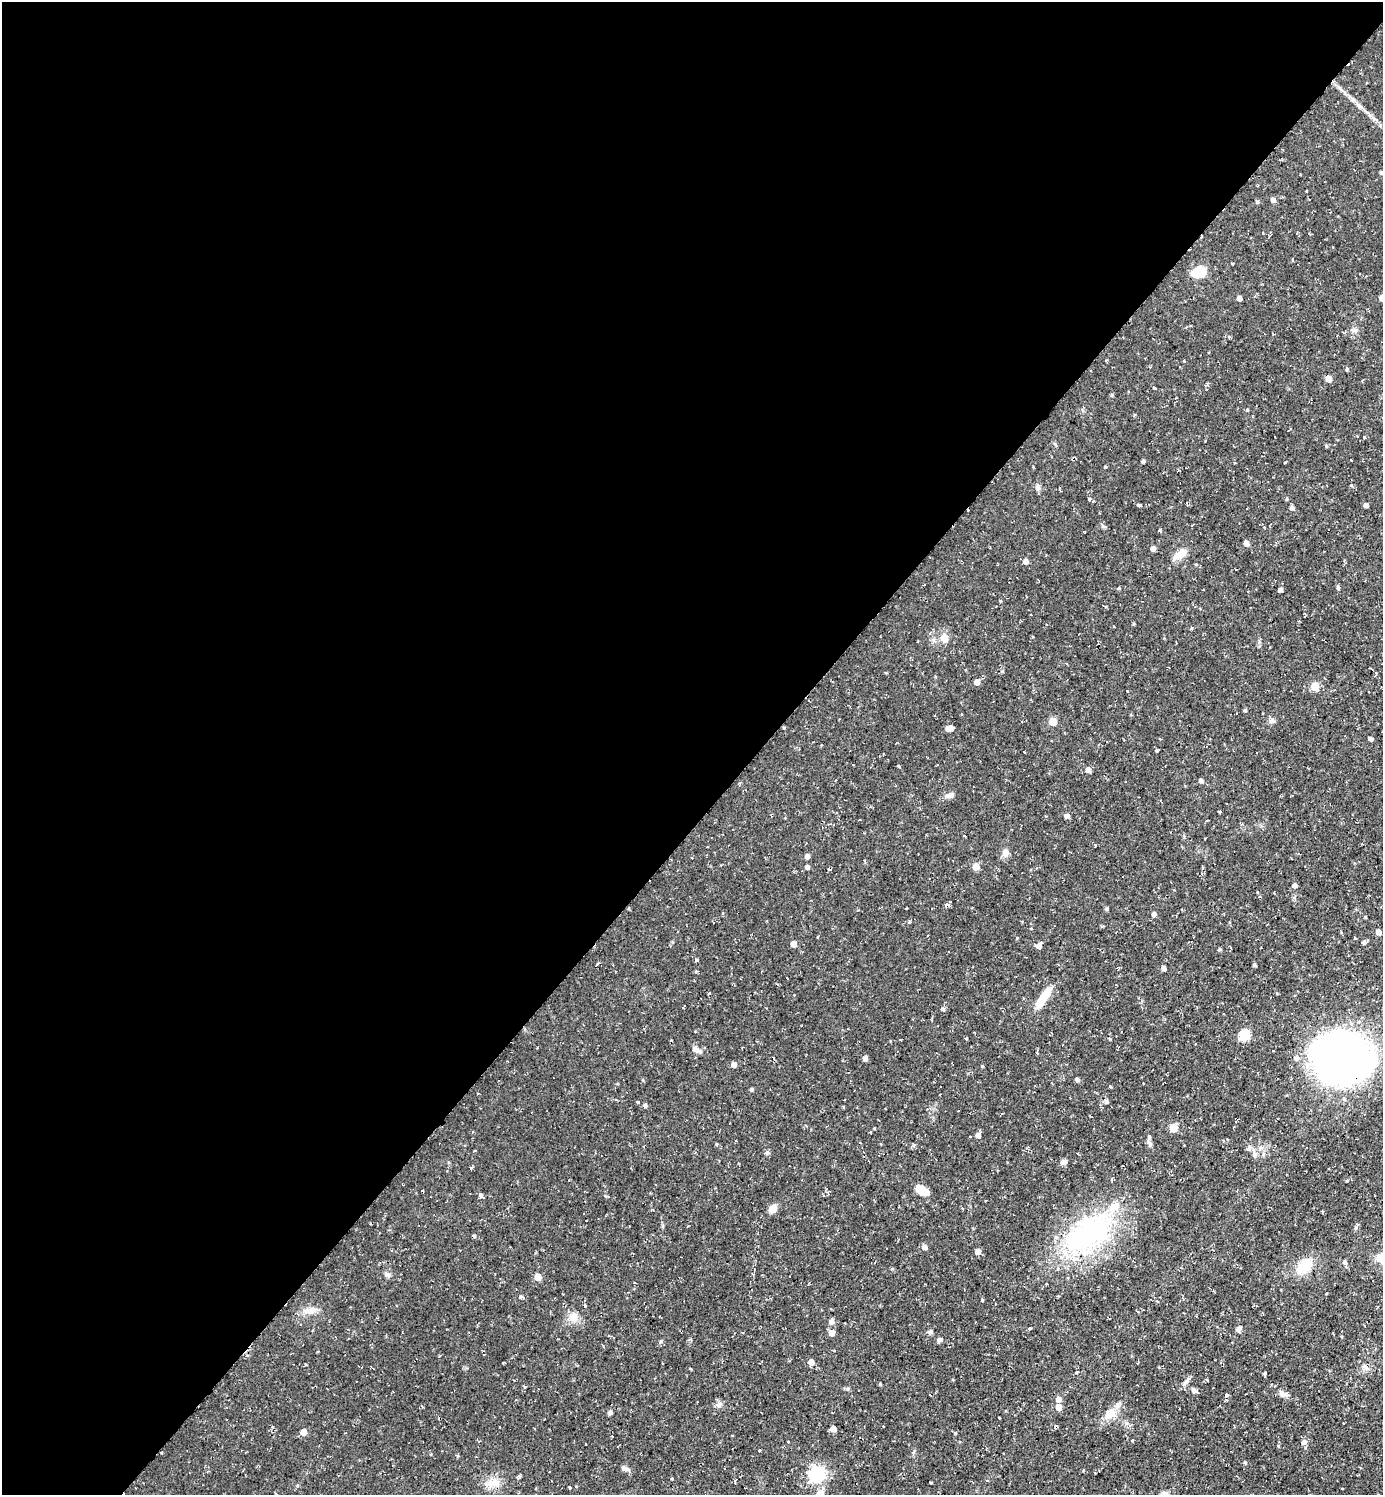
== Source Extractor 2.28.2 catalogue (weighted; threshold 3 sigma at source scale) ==
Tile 5 of 4 x 4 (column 1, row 2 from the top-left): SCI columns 153-1533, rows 2987-4479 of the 5974 x 5972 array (HDU 1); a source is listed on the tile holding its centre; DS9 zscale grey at full resolution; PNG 1385 x 1497 px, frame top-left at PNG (2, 2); no overlay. Shown black and unused: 55% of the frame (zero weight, under 2 of 3 exposures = <1% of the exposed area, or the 3 px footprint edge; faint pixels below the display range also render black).
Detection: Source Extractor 2.28.2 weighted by HDU 2 'WHT'; one run over the whole footprint, this tile lists its part. Background 0.0531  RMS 0.0061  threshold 0.0274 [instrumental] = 3 sigma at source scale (4.5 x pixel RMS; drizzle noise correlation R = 1.50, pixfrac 1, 0.05/0.05 arcsec/px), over >= 5 px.
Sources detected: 156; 1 inside a brighter object's white glare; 7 cosmic-ray / hot-pixel residue — not listed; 1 inside a brighter listed object's ellipse — not listed separately; the other 147 listed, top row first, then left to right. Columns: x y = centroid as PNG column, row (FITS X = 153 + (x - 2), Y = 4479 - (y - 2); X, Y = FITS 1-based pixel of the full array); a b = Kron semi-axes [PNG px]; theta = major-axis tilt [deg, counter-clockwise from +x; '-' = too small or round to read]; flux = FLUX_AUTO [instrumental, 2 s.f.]
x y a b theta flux
1353 100 7 4 -71 1.2
1360 106 8 5 -31 1.6
1381 172 4 3 - 0.93
1273 200 6 5 - 1.9
1257 202 5 4 - 0.91
1200 272 8 6 21 33
1239 298 4 4 - 2.4
1382 298 5 5 - 4.1
1354 330 7 5 -43 1.4
1229 337 4 4 - 0.85
1184 361 3 3 - 1.7
1347 369 3 3 - 2.4
1328 379 5 5 - 6.2
1155 388 4 2 - 0.59
1247 410 4 4 - 0.59
1364 437 4 3 - 1.2
1143 462 6 3 19 0.79
1038 487 9 7 -72 2
1187 503 4 3 - 0.59
1139 505 4 3 - 2
1366 505 4 4 - 2.5
1292 508 5 5 - 1.9
1160 530 4 3 - 0.82
1246 543 5 4 - 3.7
1153 548 5 5 - 2.2
1180 554 20 8 35 6.5
1026 561 5 5 - 2.5
1119 588 5 3 - 0.6
1280 590 4 4 - 1.9
1001 601 4 3 - 0.65
1134 624 5 3 - 0.6
945 639 10 8 -74 4.2
1002 671 5 4 - 0.75
977 682 5 5 - 3.3
1315 686 5 5 - 13
1245 710 4 4 - 0.98
1052 721 6 5 - 9.8
1271 721 8 6 15 1.6
950 728 7 5 5 3.6
1371 739 5 4 - 1.4
1157 750 3 3 - 0.84
1024 752 3 2 - 0.82
1088 770 6 5 - 2.3
1201 781 6 5 - 1.2
950 795 13 6 15 2.6
1219 812 3 3 - 0.66
1067 816 5 4 - 2.6
1184 836 5 3 - 0.76
1096 846 3 3 - 1.4
1005 853 8 7 - 3.8
807 856 5 5 - 2.2
692 858 3 2 - 0.48
976 866 5 5 - 7.8
807 867 5 5 - 1.7
1295 885 4 4 - 2.4
946 905 6 4 20 1.7
1107 909 4 4 - 1
1154 914 4 4 - 2.5
1365 917 4 3 - 0.49
909 922 4 3 - 0.8
1378 932 5 5 - 2.9
1355 938 4 2 - 0.49
1364 942 5 4 - 1.7
794 944 5 5 - 3.7
1039 945 7 5 52 3.1
1219 949 4 3 - 0.81
696 960 4 3 - 0.86
597 964 4 3 - 1.2
1255 965 4 3 - 0.98
1164 968 4 4 - 2.8
1044 997 28 8 56 13
1023 998 3 3 - 0.57
943 1009 5 4 - 1
1245 1035 6 6 - 34
1110 1039 4 3 - 0.67
900 1040 3 2 - 0.85
696 1049 10 6 -32 3.6
865 1058 5 5 - 2.1
1296 1058 7 6 - 1.9
1342 1058 45 39 -15 430
734 1064 5 4 - 2.9
982 1066 4 3 - 0.49
1077 1079 5 4 - 1.5
752 1089 4 4 - 0.98
1106 1101 5 5 - 1.6
637 1102 5 2 - 0.73
645 1105 5 5 - 0.97
1173 1128 5 5 - 14
870 1132 3 3 - 0.82
978 1135 5 4 - 2.6
970 1137 3 2 - 0.41
1149 1137 6 4 -71 0.96
1249 1147 8 5 47 1.5
767 1153 6 4 -18 0.9
1064 1162 6 5 - 2.6
471 1168 4 4 - 0.68
922 1190 13 6 -30 11
480 1194 5 4 - 1.6
773 1209 9 7 43 6.1
1356 1227 6 4 73 0.9
1089 1234 75 39 38 98
924 1247 6 5 - 2.7
978 1251 6 5 - 3
1381 1258 11 11 - 6.2
1345 1262 6 5 - 1.7
1304 1266 18 12 45 15
387 1275 7 6 - 1.6
538 1277 5 5 - 6.9
520 1297 5 3 - 0.77
310 1310 20 8 7 5
573 1317 14 9 84 4.5
831 1321 7 6 - 2.4
1030 1328 3 3 - 1.4
1238 1329 7 6 - 1.8
930 1332 6 5 - 1.4
832 1333 6 5 - 4.2
939 1340 6 6 - 1.4
811 1362 6 5 - 3.5
1365 1367 9 4 -36 1.8
1264 1374 4 3 - 0.85
1207 1380 4 3 - 0.52
1186 1382 10 5 45 1.8
1194 1390 6 5 - 2.1
1282 1394 12 7 -25 2.8
1226 1395 5 3 - 0.87
1059 1399 6 6 - 2.6
719 1404 9 7 12 2.2
1059 1407 6 6 - 3.9
610 1413 6 5 - 1.2
1110 1414 18 11 39 7.5
999 1418 3 2 - 0.57
833 1429 5 5 - 4.1
303 1432 6 6 - 4.5
955 1433 4 4 - 0.95
1132 1440 4 3 - 0.51
788 1442 3 3 - 0.79
1304 1442 7 6 - 2.1
759 1450 3 3 - 1.3
1245 1462 4 3 - 0.68
624 1468 13 6 -16 2
816 1474 7 7 - 120
672 1479 4 3 - 0.46
494 1483 18 8 16 5.8
735 1483 5 3 - 0.59
536 1488 3 2 - 0.47
570 1488 3 3 - 0.78
820 1494 11 9 69 4.3
Overlapping masked pixels (flux is a lower limit): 1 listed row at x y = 1342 1058
Isophote crosses this tile's border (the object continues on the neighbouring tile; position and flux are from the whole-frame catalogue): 4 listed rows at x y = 1381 172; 1382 298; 1381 1258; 820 1494
Unlisted compact peaks at least as high as the median listed source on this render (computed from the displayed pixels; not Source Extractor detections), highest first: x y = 1089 499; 1105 467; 880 1384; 982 1300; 661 1341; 1351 485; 1338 588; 1326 446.